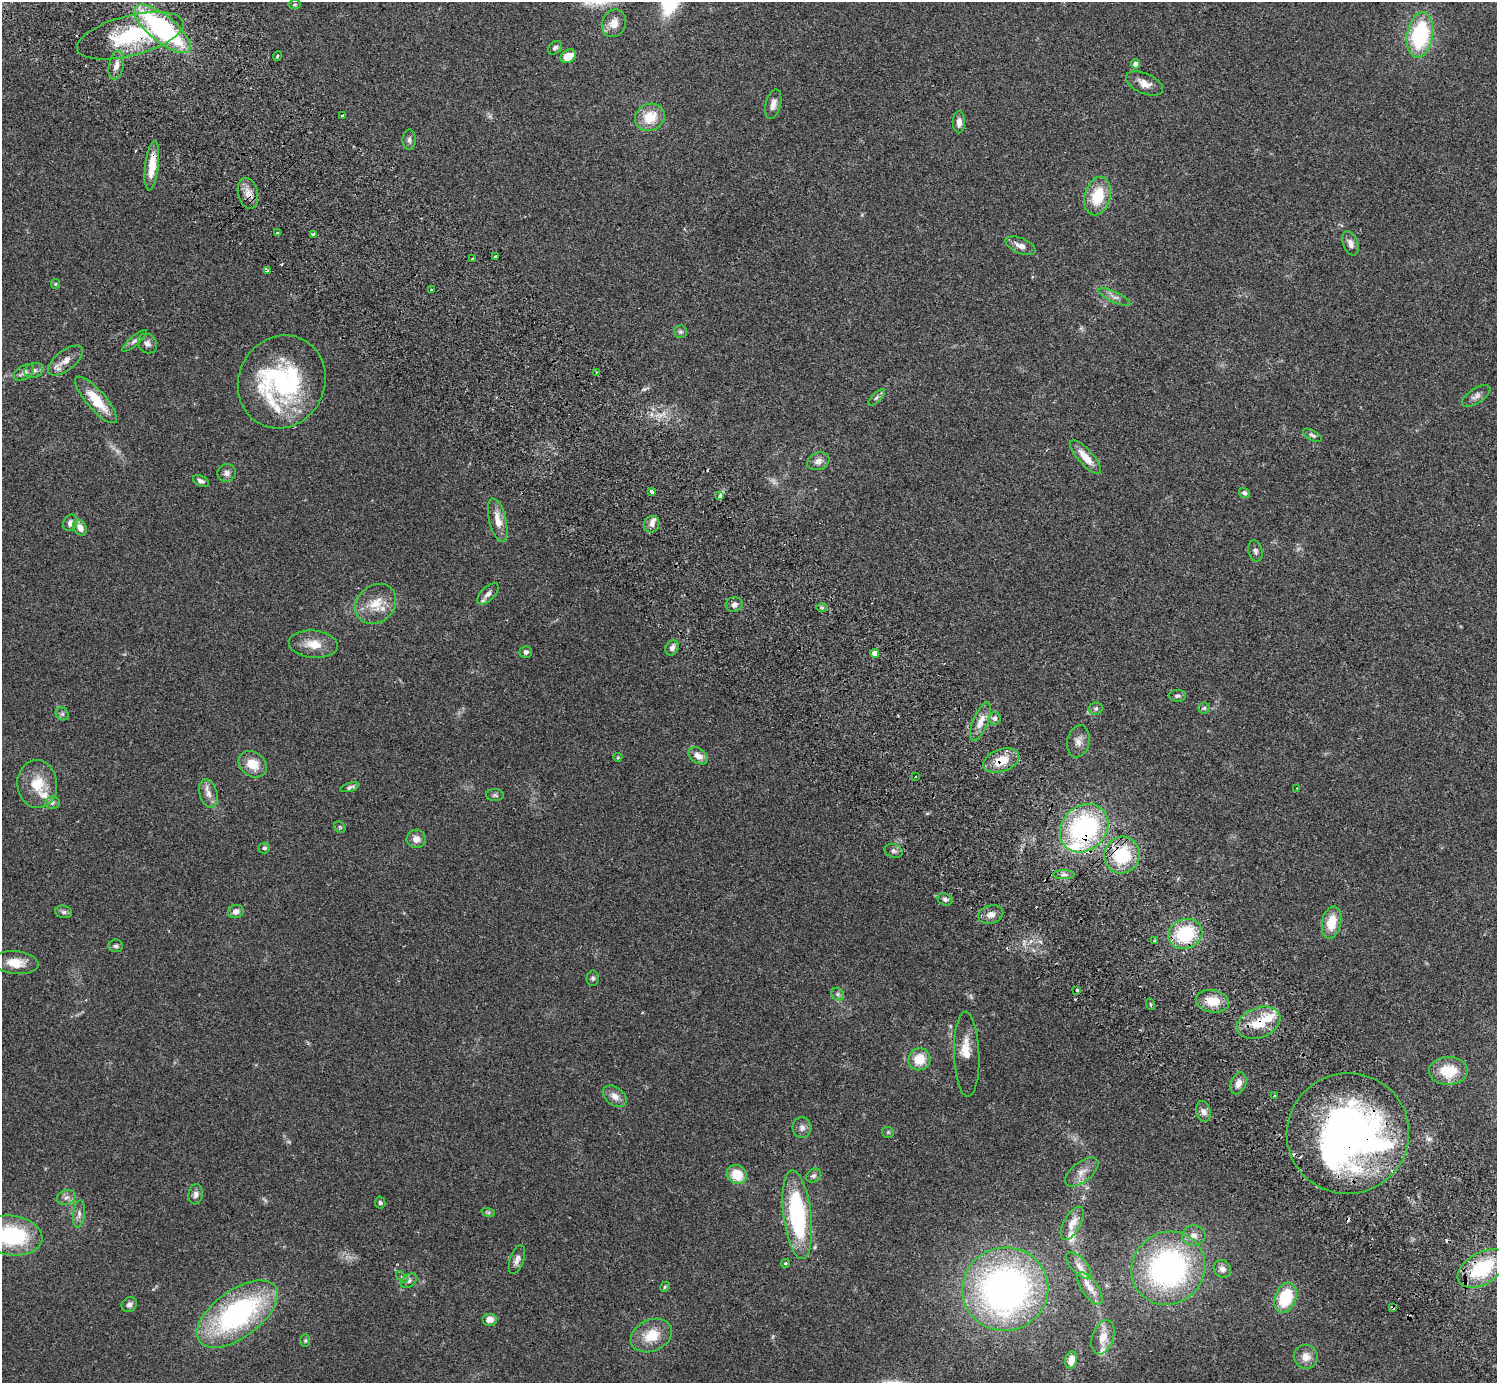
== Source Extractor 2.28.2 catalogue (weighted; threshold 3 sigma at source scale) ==
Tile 6 of 4 x 4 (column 2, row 2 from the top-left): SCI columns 1540-3034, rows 2968-4348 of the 6072 x 6073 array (HDU 1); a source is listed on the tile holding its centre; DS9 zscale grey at full resolution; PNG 1499 x 1385 px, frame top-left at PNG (2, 2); each listed source drawn as its Kron ellipse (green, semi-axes under 4 px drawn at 4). Shown black and unused: <1% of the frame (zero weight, under 2 of 3 exposures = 3% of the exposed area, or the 3 px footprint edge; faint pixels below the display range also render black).
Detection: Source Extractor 2.28.2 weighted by HDU 2 'WHT'; one run over the whole footprint, this tile lists its part. Background 0.0731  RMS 0.0082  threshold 0.037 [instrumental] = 3 sigma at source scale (4.5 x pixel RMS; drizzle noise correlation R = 1.50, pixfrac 1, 0.05/0.05 arcsec/px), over >= 5 px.
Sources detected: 164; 3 too faint to see at this stretch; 1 inside a brighter object's white glare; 6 cosmic-ray / hot-pixel residue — neither listed nor drawn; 10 inside a brighter listed object's ellipse — not listed separately; the other 144 listed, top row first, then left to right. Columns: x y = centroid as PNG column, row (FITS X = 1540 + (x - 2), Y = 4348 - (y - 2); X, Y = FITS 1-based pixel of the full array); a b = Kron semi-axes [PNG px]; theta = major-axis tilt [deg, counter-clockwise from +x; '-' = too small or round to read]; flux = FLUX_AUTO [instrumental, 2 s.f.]
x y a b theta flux
295 5 6 4 6 1.1
614 23 14 12 66 8.7
162 29 35 13 -39 130
1420 35 23 13 80 75
130 36 55 20 14 62
555 48 8 6 41 2
277 56 5 3 - 0.7
568 56 8 6 32 12
1136 64 5 4 - 5.4
116 65 15 7 78 5.4
1144 83 20 10 -24 7.4
773 104 15 7 77 5.1
342 116 3 3 - 1.3
650 117 15 13 29 19
959 122 11 6 90 4.6
409 140 10 6 -89 2.5
152 166 25 6 83 17
248 193 16 10 -76 7
1098 196 20 13 76 27
277 233 3 3 - 2.1
313 234 4 3 - 4.5
1350 243 13 7 -70 4.2
1021 246 16 7 -23 5.7
495 256 3 2 - 0.98
472 259 3 2 - 0.67
267 270 4 3 - 5.7
55 284 5 4 - 0.89
431 290 3 3 - 1.8
1114 297 17 5 -25 4.2
680 332 6 6 - 1.6
134 341 15 4 40 2.9
147 344 10 9 - 3.7
65 360 21 10 38 8.3
34 370 10 7 18 3.4
24 372 11 6 34 3.5
596 372 2 2 - 0.67
282 382 47 43 63 130
1476 396 16 7 33 4.1
876 398 10 4 45 2
96 400 30 9 -49 23
1312 435 10 5 -30 1.9
1086 457 21 7 -48 12
818 461 11 8 21 5
227 473 9 8 - 3.7
201 481 8 5 -27 2.8
651 491 4 3 - 6.3
1244 493 6 5 - 2.3
720 496 3 3 - 13
498 520 22 8 -76 11
70 523 8 7 - 4
652 524 8 7 - 3.3
80 528 8 6 -61 6.7
1255 551 10 7 -76 2.8
488 594 13 7 45 4.5
376 604 22 18 42 17
734 604 8 7 - 3.3
822 607 6 4 0 1.3
313 644 24 13 -5 13
672 648 8 6 63 3.3
526 652 6 6 - 2.3
875 653 4 4 - 8
1177 696 8 6 -2 2
1204 708 5 5 - 1.5
1096 709 7 6 - 1.9
62 714 7 6 - 1.8
995 718 6 6 - 3.2
981 721 20 7 68 8.9
1078 741 16 11 78 5.7
698 756 11 7 -35 7.3
618 757 4 4 - 0.76
1001 760 18 11 19 16
253 764 15 12 -37 14
915 776 3 2 - 0.97
37 784 24 20 -84 21
350 787 10 4 16 2
1297 788 4 3 - 0.69
208 793 14 9 -75 5.9
495 795 9 6 -3 1.8
52 803 7 6 - 2.2
340 827 6 5 - 1.2
1084 828 26 22 45 120
416 839 9 9 - 5.6
264 848 6 5 - 1.6
894 851 9 6 -17 2.3
1122 855 18 17 - 44
1064 875 11 4 0 2.8
945 899 7 6 - 2.3
64 912 8 6 -14 2.1
236 912 8 6 17 4.4
991 915 13 9 15 5.3
1331 922 16 9 79 17
1185 934 17 14 19 48
1155 941 3 3 - 1.4
116 946 7 6 - 2.2
16 963 23 11 -6 13
593 978 7 6 - 1.9
1077 990 3 3 - 1.3
838 994 7 5 -47 1.9
1212 1001 17 11 -11 16
1150 1004 6 3 -71 0.78
1259 1023 22 15 21 21
967 1054 43 12 -88 12
919 1059 11 10 - 16
1448 1071 19 14 1 21
1238 1083 11 7 70 5.6
615 1096 13 9 -36 6.1
1275 1096 3 3 - 2.7
1203 1112 10 7 -76 4
802 1128 10 9 - 3.8
888 1132 6 5 - 1.1
1348 1134 61 60 - 340
1082 1172 20 10 38 7.9
737 1174 10 9 - 19
814 1176 8 6 35 2.1
196 1194 10 7 81 3.4
66 1197 10 7 24 3.3
380 1203 6 5 - 1.5
488 1212 7 4 -19 1.1
79 1214 13 6 84 3.4
797 1215 45 14 -83 100
1072 1223 18 8 61 7.9
1194 1235 12 10 1 5.3
12 1236 31 20 -8 76
517 1260 15 7 71 4.1
785 1263 5 3 - 0.99
1079 1266 17 7 -47 6.3
1168 1268 38 35 42 180
1482 1268 27 15 31 48
1222 1269 9 8 - 4.1
402 1277 7 4 -43 1.4
409 1281 9 6 37 2.5
665 1287 5 4 - 1.1
1090 1288 19 8 -55 8.7
1005 1289 43 41 13 350
1286 1298 15 10 69 35
129 1304 8 7 - 2.7
1393 1307 4 3 - 2.9
237 1314 47 23 36 150
490 1319 7 6 - 6.2
651 1336 21 15 25 19
1103 1337 18 10 71 11
305 1340 6 5 - 1.2
1306 1357 12 12 - 7.3
1071 1360 8 6 78 10
Overlapping masked pixels (flux is a lower limit): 11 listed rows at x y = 162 29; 130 36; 152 166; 248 193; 1001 760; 1084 828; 1122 855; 1259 1023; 1348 1134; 1482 1268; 1393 1307
Isophote crosses this tile's border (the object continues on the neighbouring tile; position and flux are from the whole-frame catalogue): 1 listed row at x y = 12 1236